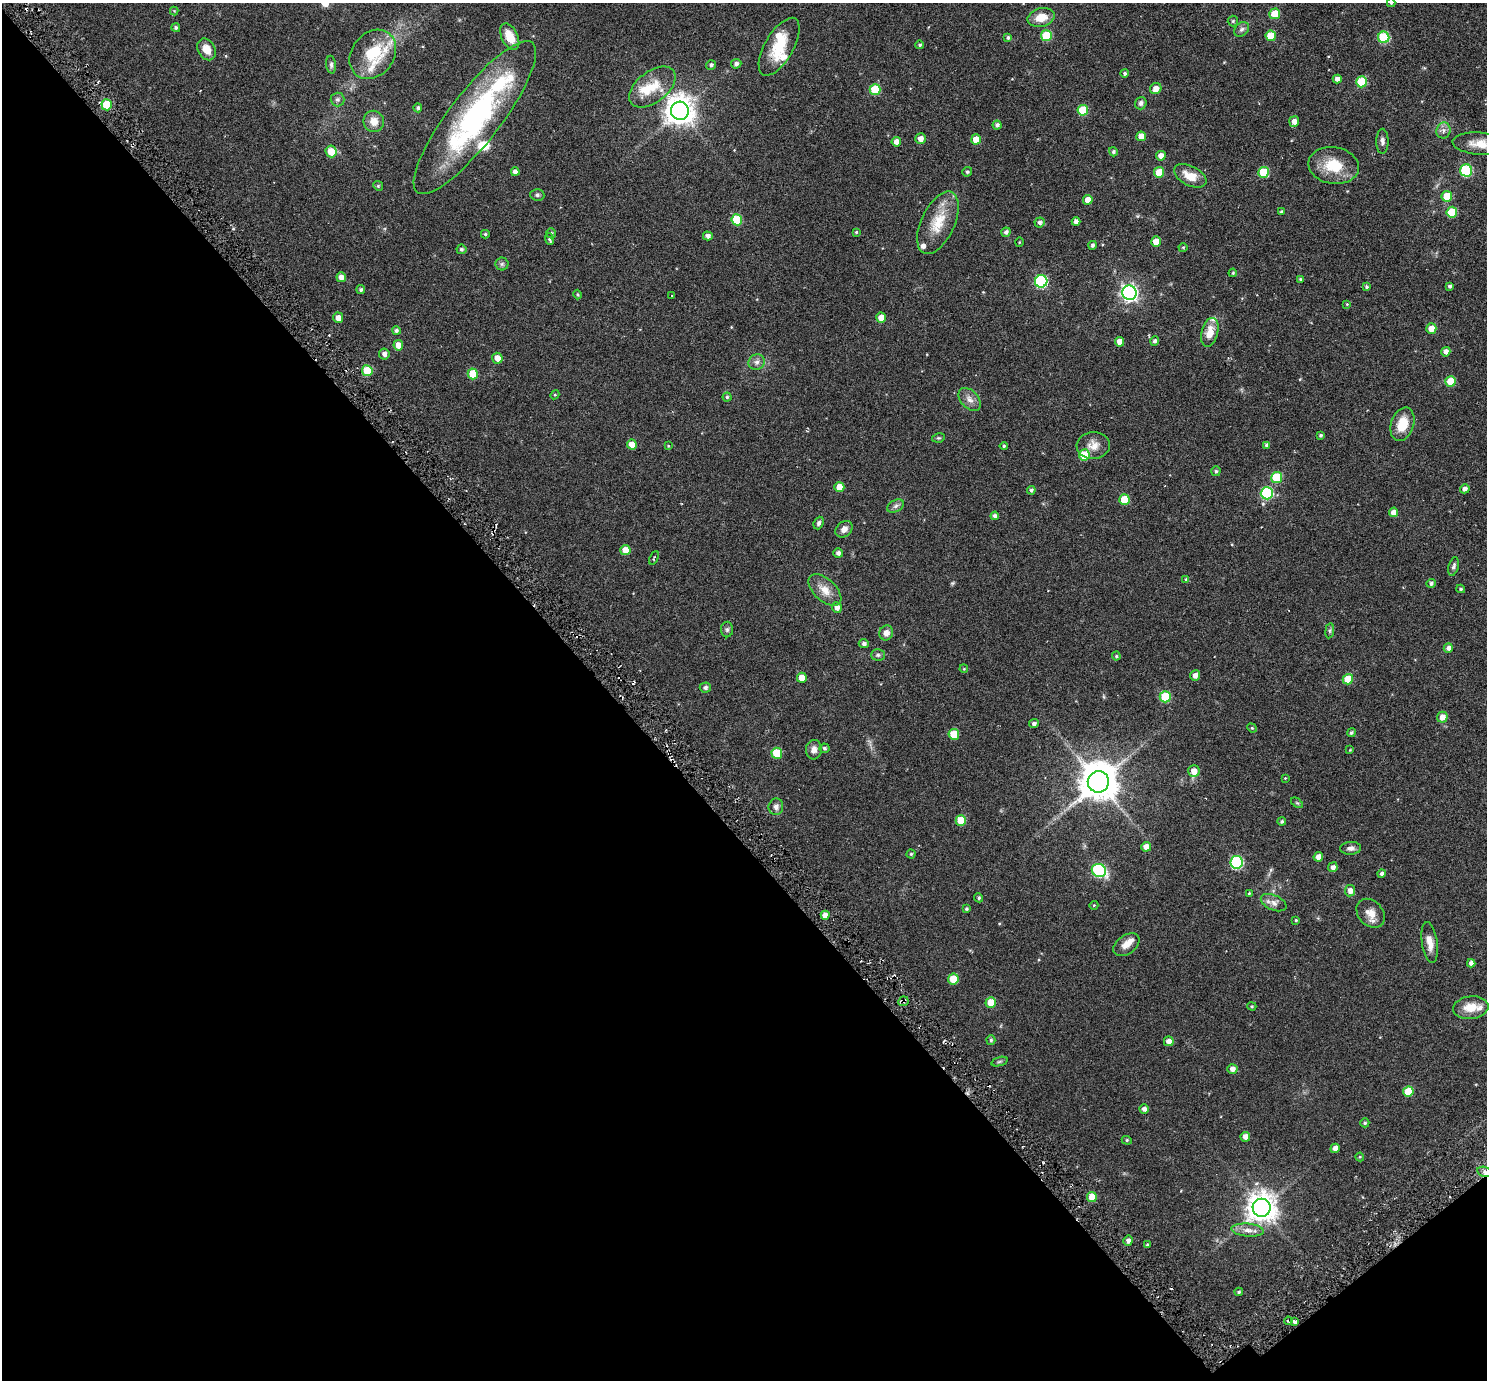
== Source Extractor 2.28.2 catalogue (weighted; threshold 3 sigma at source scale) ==
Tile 14 of 4 x 4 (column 2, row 4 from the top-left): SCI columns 1552-3036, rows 209-1586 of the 6069 x 6069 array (HDU 1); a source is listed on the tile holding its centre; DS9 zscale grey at full resolution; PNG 1489 x 1382 px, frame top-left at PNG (2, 3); each listed source drawn as its Kron ellipse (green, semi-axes under 4 px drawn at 4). Shown black and unused: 42% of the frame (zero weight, under 3 of 6 exposures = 3% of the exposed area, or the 3 px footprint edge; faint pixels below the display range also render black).
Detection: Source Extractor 2.28.2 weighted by HDU 2 'WHT'; one run over the whole footprint, this tile lists its part. Background 0.032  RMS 0.0083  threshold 0.0339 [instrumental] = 3 sigma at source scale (4.09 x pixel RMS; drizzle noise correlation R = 1.36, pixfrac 0.8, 0.05/0.05 arcsec/px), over >= 5 px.
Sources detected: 220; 1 too faint to see at this stretch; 4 cosmic-ray / hot-pixel residue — neither listed nor drawn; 8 inside a brighter listed object's ellipse — not listed separately; the other 207 listed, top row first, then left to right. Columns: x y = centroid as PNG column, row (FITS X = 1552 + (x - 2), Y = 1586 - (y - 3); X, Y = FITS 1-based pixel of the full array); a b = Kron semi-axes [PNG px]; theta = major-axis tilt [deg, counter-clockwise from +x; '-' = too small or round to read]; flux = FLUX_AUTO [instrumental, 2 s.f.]
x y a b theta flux
1391 3 4 4 - 0.92
174 11 4 4 - 0.56
1275 14 5 5 - 13
1041 17 14 9 14 9.6
1233 21 5 5 - 0.92
176 28 4 4 - 1.6
1242 29 8 6 44 2.1
1046 36 5 5 - 26
1271 36 5 5 - 16
510 37 14 8 -64 11
1384 37 5 5 - 38
1008 38 4 4 - 1.2
920 45 4 4 - 0.96
779 47 32 14 60 21
206 49 11 8 -62 7.5
373 54 26 21 52 41
736 64 5 4 - 2
331 65 9 5 -85 1.7
711 65 5 5 - 1.6
1125 73 4 4 - 1.2
1337 79 4 4 - 3
1361 82 5 5 - 27
652 87 27 15 38 16
1156 88 6 5 - 4.9
875 90 5 5 - 25
337 99 7 7 - 1.9
1141 103 6 5 - 2.2
107 105 5 5 - 25
418 108 4 4 - 1.5
1083 110 5 5 - 22
680 111 9 9 - 930
475 118 94 25 52 140
374 121 11 10 - 7.1
1294 121 5 5 - 3.8
997 125 4 4 - 1.8
1443 130 8 7 - 2.7
1141 136 5 5 - 6
920 139 5 5 - 4.1
976 139 5 5 - 7.7
1382 141 12 6 -90 2.4
896 142 5 5 - 4.6
1480 144 27 11 -5 11
331 151 6 5 - 10
1113 152 5 4 - 1.4
1161 156 5 5 - 4.3
1334 165 25 18 -9 20
1466 170 6 6 - 51
515 172 4 4 - 3.2
967 172 5 4 - 1.1
1159 172 5 5 - 12
1264 172 5 5 - 25
1190 176 17 9 -27 9.8
378 186 5 4 - 0.84
537 195 7 5 -4 1.5
1447 196 5 5 - 14
1088 200 5 4 - 5.7
1281 211 4 3 - 0.68
1452 212 5 5 - 20
737 220 5 5 - 21
1040 222 5 5 - 2
1076 222 4 4 - 3.4
938 223 33 16 65 19
856 232 4 4 - 0.77
1006 232 5 4 - 2.1
551 233 5 4 - 1.3
485 234 4 4 - 0.96
708 236 5 4 - 2.7
550 239 6 4 -71 1.6
1019 242 4 3 - 0.55
1156 242 5 5 - 9.3
1093 245 4 4 - 1.5
1183 248 4 4 - 0.74
461 249 5 5 - 1.4
502 264 6 6 - 1.5
1233 273 4 3 - 0.72
341 277 5 4 - 4.1
1300 279 4 3 - 1.1
1041 281 6 6 - 71
1450 286 4 3 - 1.4
1366 287 4 4 - 1.1
361 290 4 4 - 1.4
1129 293 7 7 - 220
577 295 5 4 - 0.84
671 296 3 2 - 0.45
1347 304 4 4 - 0.65
338 318 5 5 - 5.1
881 318 5 5 - 8
1431 329 5 5 - 6.4
396 331 4 4 - 1.7
1210 332 15 8 76 8.9
1155 341 5 4 - 1.8
1120 342 5 4 - 6.3
398 345 5 5 - 5.9
1446 352 5 4 - 3.1
384 354 5 5 - 2.8
497 358 5 5 - 5.5
757 362 8 7 - 2.7
367 371 5 5 - 18
473 374 5 5 - 17
1450 381 5 5 - 12
555 395 4 4 - 0.73
727 397 4 4 - 1
970 399 13 8 -48 4.3
1402 424 17 11 72 14
1320 435 4 4 - 1.1
938 438 6 4 10 0.96
632 444 5 5 - 7.4
1093 445 16 13 4 7
1267 445 4 4 - 2.1
668 446 4 3 - 0.54
1004 446 4 4 - 0.98
1084 455 5 5 - 16
1216 471 5 4 - 1.1
1277 477 5 5 - 26
839 487 5 5 - 8.4
1465 489 5 4 - 2.6
1031 490 4 4 - 1.6
1267 493 6 6 - 57
1124 500 5 5 - 17
896 506 9 5 27 1.9
1394 512 5 4 - 5.1
995 516 4 4 - 2.1
819 523 6 5 - 1.6
844 529 9 7 40 3.8
625 550 5 5 - 7.5
838 553 5 4 - 2.3
654 558 7 2 65 0.78
1454 566 9 5 74 2.1
1186 579 4 4 - 0.8
1431 583 4 4 - 1.6
1461 589 4 3 - 0.93
825 590 20 11 -43 8.4
837 607 5 5 - 3.7
727 630 8 6 89 1.5
1330 631 7 4 82 1
886 633 7 7 - 4
864 644 5 4 - 1.9
1448 648 5 4 - 2.5
878 655 7 5 0 1.5
1116 656 4 4 - 0.75
964 669 4 3 - 0.55
1195 675 5 5 - 4.1
802 678 5 5 - 8.2
1348 679 5 5 - 15
705 687 5 5 - 2
1165 697 5 5 - 27
1442 717 5 5 - 5.4
1034 724 5 4 - 2
1252 728 5 4 - 0.7
1351 733 4 4 - 1.2
954 734 5 5 - 17
824 748 5 5 - 1.5
814 750 10 8 84 3.9
1350 750 4 4 - 0.55
777 753 5 5 - 22
1194 771 6 5 - 6.5
1285 778 3 3 - 0.47
1098 782 11 10 - 1900
1297 803 7 3 -36 0.87
776 807 8 7 - 2.5
961 820 5 5 - 14
1282 821 4 4 - 1.3
1146 847 5 5 - 5.1
1350 848 10 6 3 2.6
911 854 4 4 - 0.97
1318 857 5 4 - 4.6
1237 862 6 6 - 61
1333 867 5 4 - 3.2
1099 870 7 6 - 69
1382 874 4 4 - 1.8
1350 891 6 5 - 3.7
1249 893 3 3 - 0.56
979 898 5 4 - 1.1
1274 903 13 7 -23 3.8
1094 905 4 3 - 0.55
966 909 4 4 - 0.99
1371 913 16 12 -46 6.9
825 915 4 4 - 5.1
1296 920 3 3 - 0.87
1430 943 21 7 -81 6.5
1126 945 15 9 34 5.3
1471 963 4 4 - 2.6
953 979 5 5 - 13
903 1001 5 5 - 1.4
991 1002 5 5 - 11
1252 1006 4 3 - 0.81
1471 1008 18 11 7 12
991 1040 5 4 - 1.2
1169 1041 5 5 - 4.2
999 1062 8 3 19 0.99
1232 1069 5 5 - 3.5
1408 1091 5 5 - 14
1144 1109 4 4 - 3
1365 1123 4 4 - 1.1
1245 1137 5 5 - 4.7
1127 1140 5 4 - 0.9
1335 1148 5 4 - 3.5
1360 1157 4 4 - 0.66
1485 1172 8 5 -12 3
1092 1197 5 5 - 11
1262 1208 9 9 - 880
1248 1230 16 6 -5 4.7
1128 1241 5 4 - 2.8
1147 1245 4 3 - 1.4
1239 1292 4 4 - 1.1
1288 1321 4 3 - 1.1
1295 1322 4 3 - 2.8
Overlapping masked pixels (flux is a lower limit): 2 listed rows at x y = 903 1001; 1485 1172
Isophote crosses this tile's border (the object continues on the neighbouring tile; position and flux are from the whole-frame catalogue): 3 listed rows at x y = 1391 3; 1480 144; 1485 1172